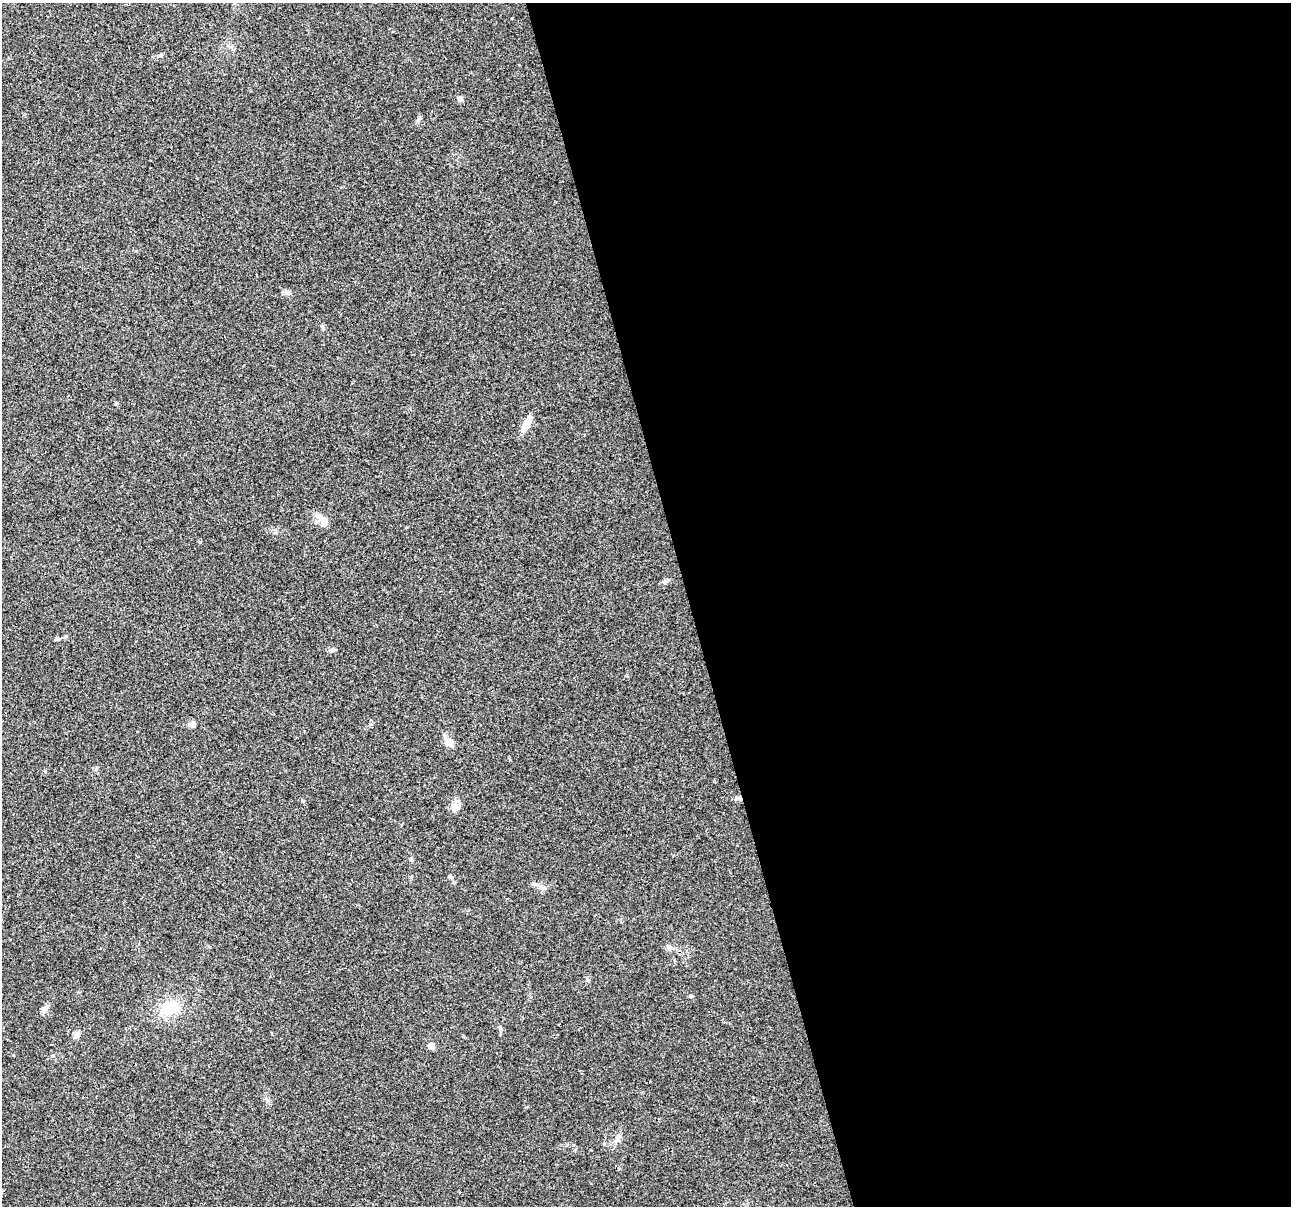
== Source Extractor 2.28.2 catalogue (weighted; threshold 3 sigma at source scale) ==
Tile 8 of 4 x 4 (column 4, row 2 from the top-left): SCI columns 3867-5155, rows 2500-3703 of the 5155 x 4952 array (HDU 1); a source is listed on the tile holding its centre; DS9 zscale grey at full resolution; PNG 1293 x 1208 px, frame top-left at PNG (2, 3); no overlay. Shown black and unused: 47% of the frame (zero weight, under 2 of 3 exposures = <1% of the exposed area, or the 3 px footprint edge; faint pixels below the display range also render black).
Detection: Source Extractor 2.28.2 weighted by HDU 2 'WHT'; one run over the whole footprint, this tile lists its part. Background 0.0234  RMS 0.0043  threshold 0.0193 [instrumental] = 3 sigma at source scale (4.5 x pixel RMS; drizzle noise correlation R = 1.50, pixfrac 1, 0.0396/0.0396 arcsec/px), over >= 5 px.
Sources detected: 25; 1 inside a brighter listed object's ellipse — not listed separately; the other 24 listed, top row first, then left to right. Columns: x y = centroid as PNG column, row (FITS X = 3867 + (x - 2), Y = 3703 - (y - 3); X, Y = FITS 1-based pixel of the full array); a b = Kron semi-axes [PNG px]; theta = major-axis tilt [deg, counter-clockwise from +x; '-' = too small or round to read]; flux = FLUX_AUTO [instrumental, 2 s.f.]
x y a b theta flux
161 55 5 5 - 0.68
460 99 5 4 - 2.6
419 118 5 5 - 0.64
287 292 7 6 - 1.2
116 403 4 4 - 0.57
526 424 18 7 63 5.6
323 520 18 10 -58 4
65 636 6 5 - 0.64
332 650 8 4 1 1.1
192 725 8 7 - 1.5
448 742 15 8 -47 3.4
303 801 4 4 - 0.43
456 808 12 8 11 2.2
411 859 6 5 - 0.69
450 876 5 5 - 0.61
669 948 9 6 -82 1.5
588 980 6 5 - 0.67
691 996 5 4 - 0.54
169 1008 20 14 17 14
44 1009 8 8 - 1.7
500 1028 6 4 -73 0.66
77 1034 9 7 67 1.7
431 1046 6 6 - 2.6
617 1140 11 5 48 1.6
Unlisted compact peaks at least as high as the median listed source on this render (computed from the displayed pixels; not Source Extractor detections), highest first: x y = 200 542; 322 326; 665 581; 541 886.